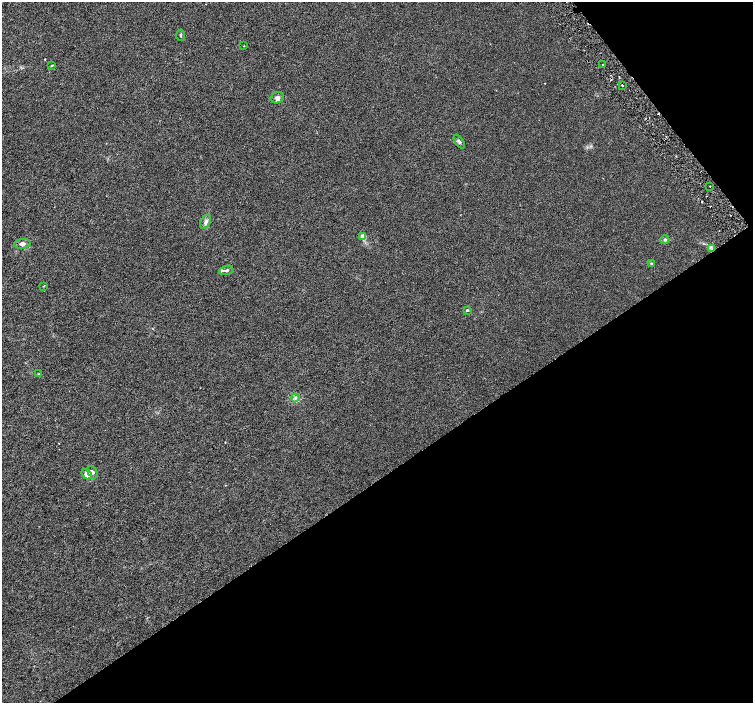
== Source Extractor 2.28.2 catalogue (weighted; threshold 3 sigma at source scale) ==
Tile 12 of 4 x 4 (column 4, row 3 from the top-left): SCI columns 4515-6016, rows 1602-3002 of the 6018 x 5941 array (HDU 1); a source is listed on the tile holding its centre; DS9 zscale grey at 2 x 2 block average (1 PNG px = mean of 2 x 2 image px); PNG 755 x 705 px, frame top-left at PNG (2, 2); each listed source drawn as its Kron ellipse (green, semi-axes under 4 px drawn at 4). Shown black and unused: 36% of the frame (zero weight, under 3 of 6 exposures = <1% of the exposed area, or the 3 px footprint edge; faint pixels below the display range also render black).
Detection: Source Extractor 2.28.2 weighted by HDU 2 'WHT'; one run over the whole footprint, this tile lists its part. Background 0.00127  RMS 0.0016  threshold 0.00662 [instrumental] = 3 sigma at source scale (4.09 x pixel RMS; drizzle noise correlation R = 1.36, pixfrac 0.8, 0.0396/0.0396 arcsec/px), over >= 5 px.
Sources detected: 25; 2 cosmic-ray / hot-pixel residue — neither listed nor drawn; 2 inside a brighter listed object's ellipse — not listed separately; the other 21 listed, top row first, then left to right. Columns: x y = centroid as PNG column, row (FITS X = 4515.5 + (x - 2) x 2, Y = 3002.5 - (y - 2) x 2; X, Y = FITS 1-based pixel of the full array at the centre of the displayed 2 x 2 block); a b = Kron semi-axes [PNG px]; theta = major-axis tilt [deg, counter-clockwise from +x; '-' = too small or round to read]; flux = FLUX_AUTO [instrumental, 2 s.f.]
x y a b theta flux
181 35 5 2 - 0.31
243 46 2 2 - 0.22
52 65 3 2 - 0.3
603 65 2 2 - 0.21
622 85 2 2 - 0.38
277 98 7 5 23 1
459 142 7 3 -55 0.68
710 186 2 2 - 0.15
206 222 7 4 61 1.1
363 237 4 3 - 2.6
665 240 4 4 - 0.53
22 244 8 5 7 1.1
712 248 3 2 - 0.29
651 263 3 3 - 0.25
226 270 7 2 18 0.44
44 286 3 2 - 0.17
467 310 3 2 - 0.41
38 374 3 2 - 0.2
295 398 4 3 - 0.51
93 472 7 4 -61 0.83
86 474 6 4 -48 2.4
Diffuse or blended objects may show on this block-average render without a row.